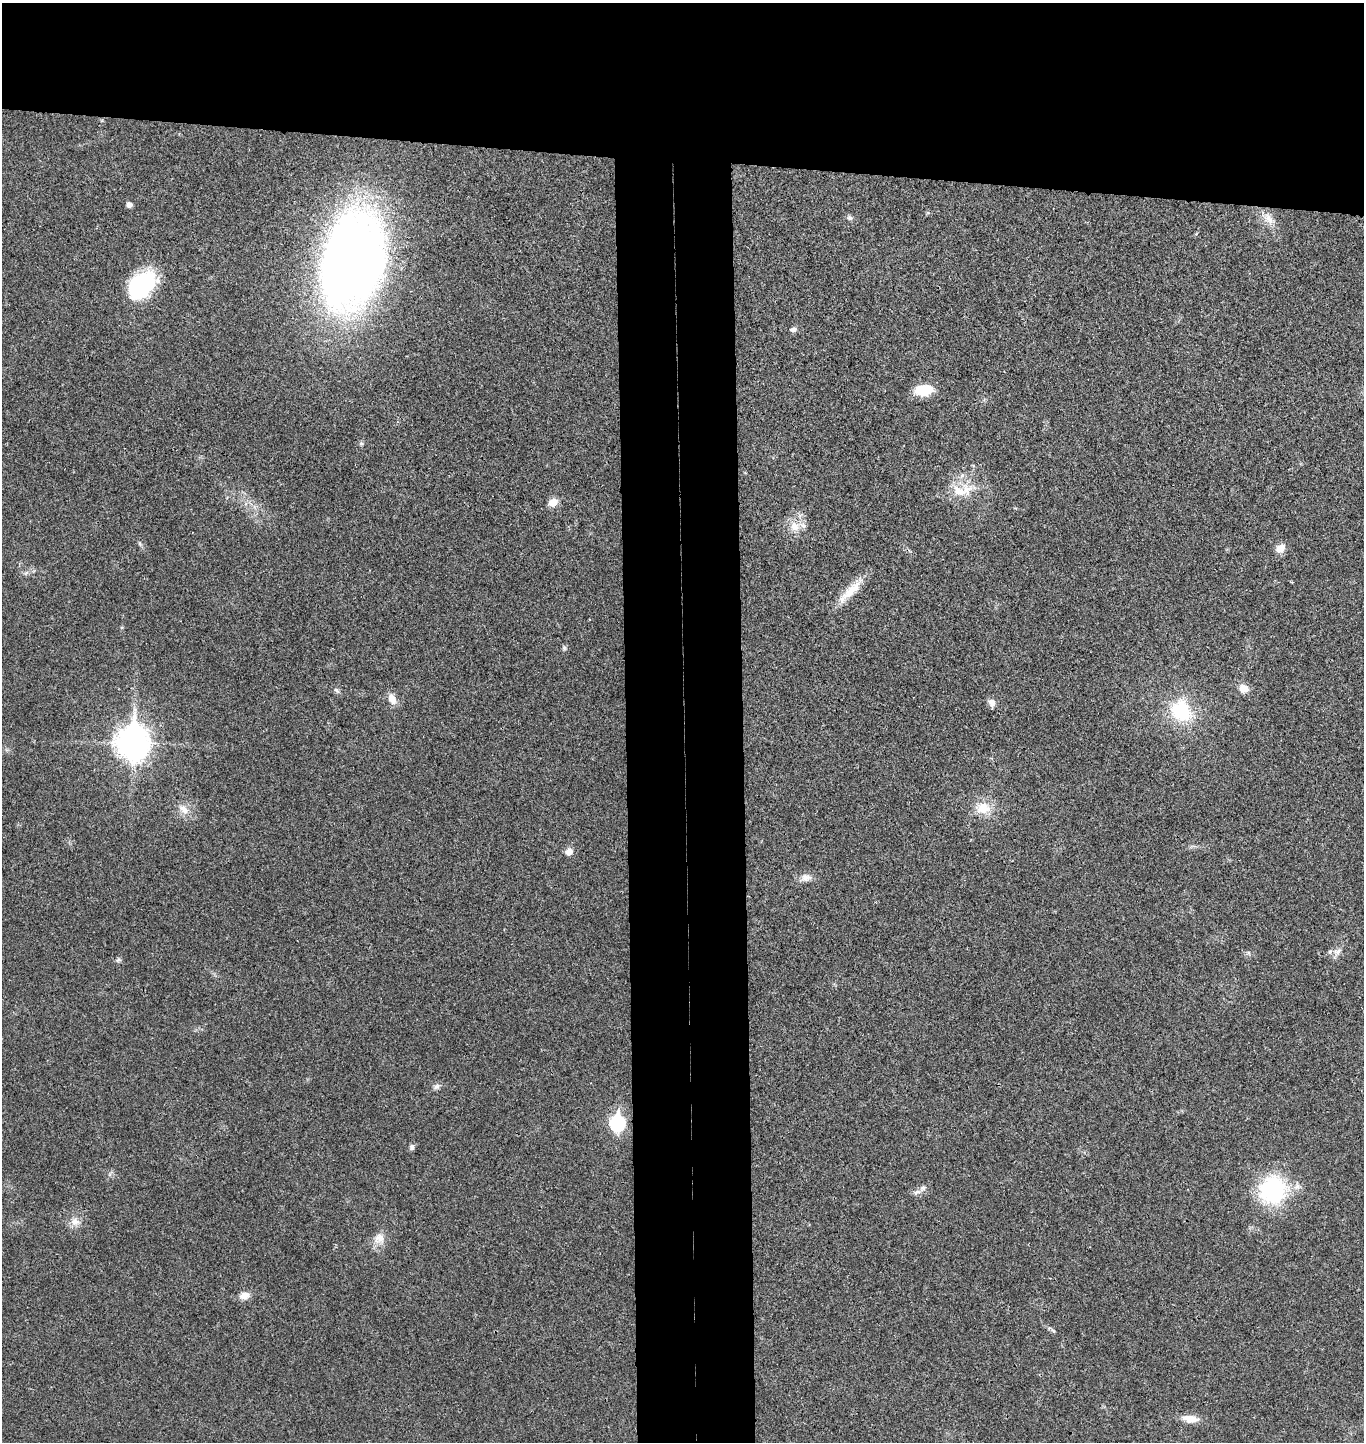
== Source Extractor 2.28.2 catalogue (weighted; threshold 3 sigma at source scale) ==
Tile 2 of 3 x 3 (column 2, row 1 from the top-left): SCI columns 1517-2878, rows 2890-4329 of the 4404 x 4334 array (HDU 1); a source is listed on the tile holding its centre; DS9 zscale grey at full resolution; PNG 1366 x 1444 px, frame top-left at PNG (2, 3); no overlay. Shown black and unused: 19% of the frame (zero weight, under 3 of 4 exposures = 6% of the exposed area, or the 3 px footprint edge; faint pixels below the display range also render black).
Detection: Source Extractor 2.28.2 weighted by HDU 2 'WHT'; one run over the whole footprint, this tile lists its part. Background 0.0212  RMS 0.0046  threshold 0.0205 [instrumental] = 3 sigma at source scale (4.5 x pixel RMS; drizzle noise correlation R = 1.50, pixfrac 1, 0.05/0.05 arcsec/px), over >= 5 px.
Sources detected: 38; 1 inside a brighter listed object's ellipse — not listed separately; the other 37 listed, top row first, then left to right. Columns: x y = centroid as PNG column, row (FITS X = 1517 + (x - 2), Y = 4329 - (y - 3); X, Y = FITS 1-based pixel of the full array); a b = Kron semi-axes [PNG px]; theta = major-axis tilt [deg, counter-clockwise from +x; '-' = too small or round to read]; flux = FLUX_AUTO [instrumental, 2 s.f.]
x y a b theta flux
129 204 5 5 - 2.5
850 218 7 6 - 1.2
1268 219 19 11 -50 5.2
352 261 73 47 77 510
142 285 35 23 46 37
793 330 8 6 7 1.4
924 390 21 11 8 11
962 475 8 5 54 1.5
961 491 32 15 6 13
553 502 10 8 28 4.4
794 526 15 12 -66 5.7
140 544 6 4 -48 0.74
1280 548 12 9 36 4
851 591 43 10 45 9.7
564 648 7 5 -71 0.86
1243 688 10 9 - 4.6
336 690 8 5 -48 1.1
392 699 14 9 -68 4.1
992 703 10 7 -72 2.8
1181 711 27 23 -51 26
133 743 12 10 -88 740
983 808 19 15 -2 8.7
184 809 18 10 -43 4.6
569 852 10 9 - 2.8
806 878 14 10 1 3.2
1337 952 11 8 19 2.5
118 960 8 4 45 0.9
437 1087 9 8 - 1.5
617 1123 8 7 - 79
412 1147 8 6 77 1.2
1272 1190 23 22 - 57
917 1192 13 7 24 2.3
75 1222 12 11 - 3.8
379 1239 17 14 36 5.2
244 1296 13 9 13 3.7
1049 1328 5 5 - 0.66
1190 1419 22 9 -7 5.1